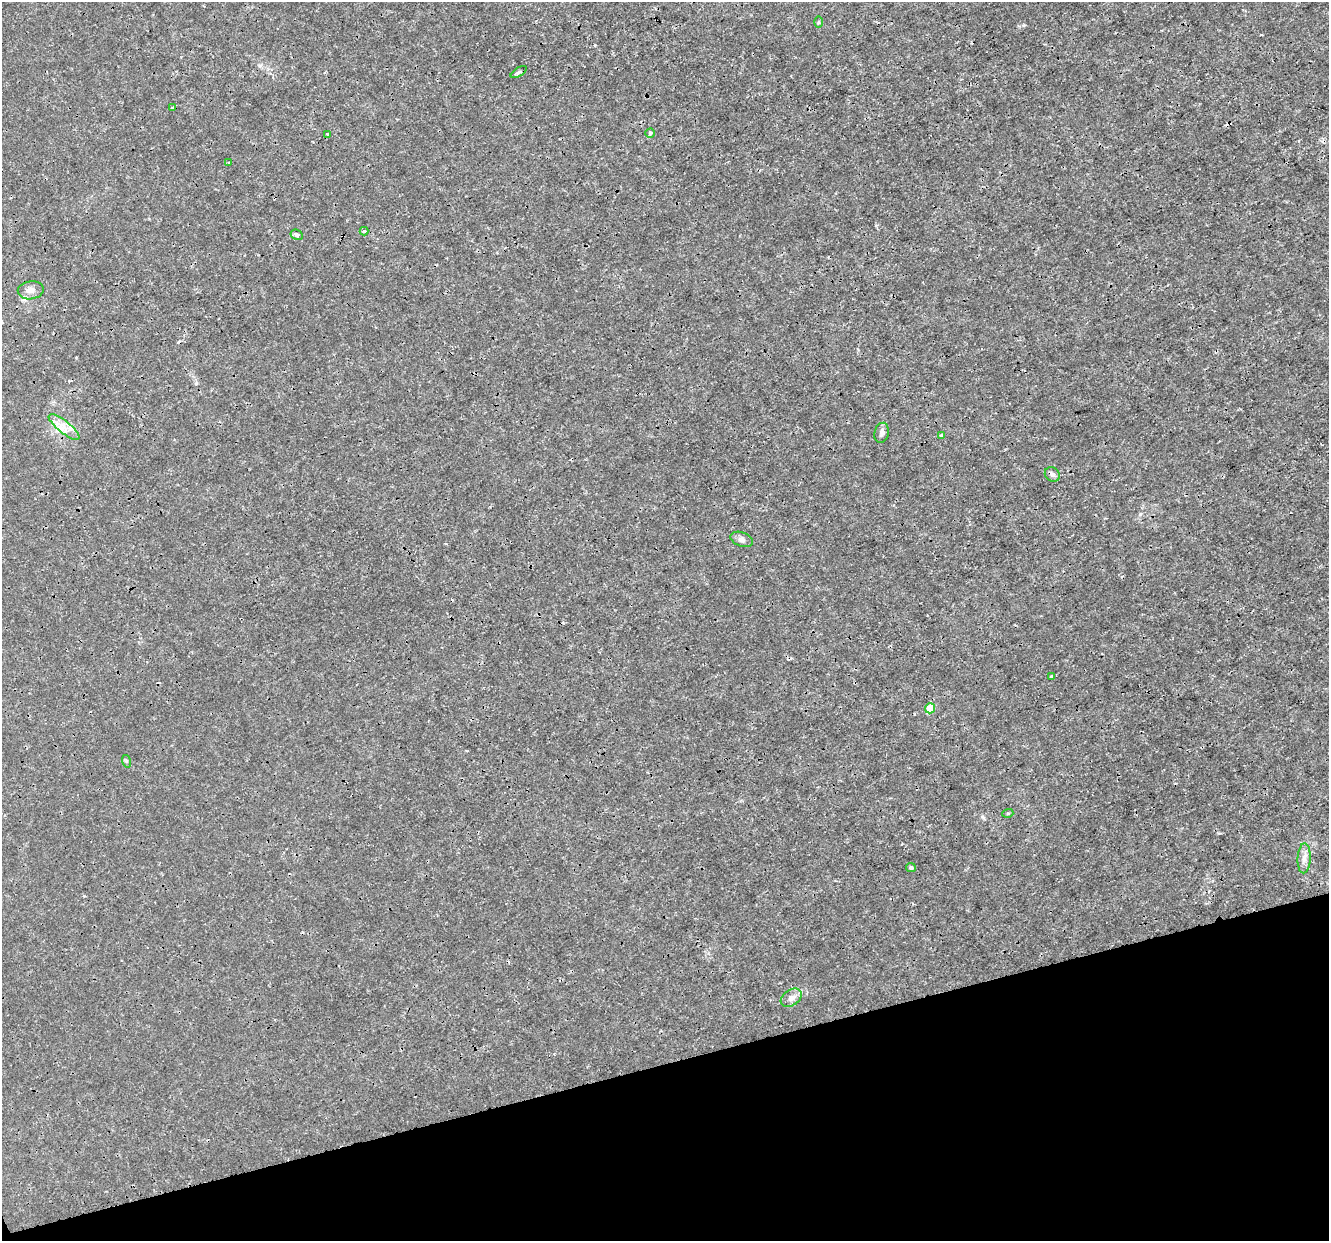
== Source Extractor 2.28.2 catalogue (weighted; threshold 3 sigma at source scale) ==
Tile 14 of 4 x 4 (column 2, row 4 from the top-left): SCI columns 1329-2655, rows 112-1350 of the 5310 x 5126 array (HDU 1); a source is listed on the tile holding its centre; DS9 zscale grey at full resolution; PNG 1331 x 1243 px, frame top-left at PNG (2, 2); each listed source drawn as its Kron ellipse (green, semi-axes under 4 px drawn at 4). Shown black and unused: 14% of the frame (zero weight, under 3 of 4 exposures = <1% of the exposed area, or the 3 px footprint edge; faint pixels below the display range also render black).
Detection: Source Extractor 2.28.2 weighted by HDU 2 'WHT'; one run over the whole footprint, this tile lists its part. Background 0.00258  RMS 8.2e-04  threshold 0.00367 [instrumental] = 3 sigma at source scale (4.5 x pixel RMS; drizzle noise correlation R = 1.50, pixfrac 1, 0.0396/0.0396 arcsec/px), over >= 5 px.
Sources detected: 23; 2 cosmic-ray / hot-pixel residue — neither listed nor drawn; the other 21 listed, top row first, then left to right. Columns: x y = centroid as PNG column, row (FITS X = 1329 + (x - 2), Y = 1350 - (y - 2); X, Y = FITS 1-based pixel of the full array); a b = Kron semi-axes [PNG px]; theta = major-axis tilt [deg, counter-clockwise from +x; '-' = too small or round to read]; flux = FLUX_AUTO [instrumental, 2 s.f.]
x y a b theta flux
818 22 6 4 89 0.083
519 72 9 3 33 0.14
172 108 4 3 - 0.17
650 133 5 4 - 0.11
328 134 4 3 - 0.15
229 163 4 3 - 0.1
364 231 4 4 - 0.12
297 235 6 5 - 0.19
31 290 13 9 9 0.53
64 427 19 6 -39 0.78
882 433 10 7 76 0.28
942 435 4 3 - 0.71
1052 474 8 7 - 0.24
742 539 12 7 -21 0.31
1052 676 4 4 - 0.16
930 708 5 5 - 2
126 761 6 4 -72 0.11
1008 813 5 3 - 0.096
1304 858 15 6 87 0.5
911 868 5 4 - 0.19
791 998 11 8 33 0.44
Unlisted compact peaks at least as high as the median listed source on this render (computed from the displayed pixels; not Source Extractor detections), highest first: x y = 1024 25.